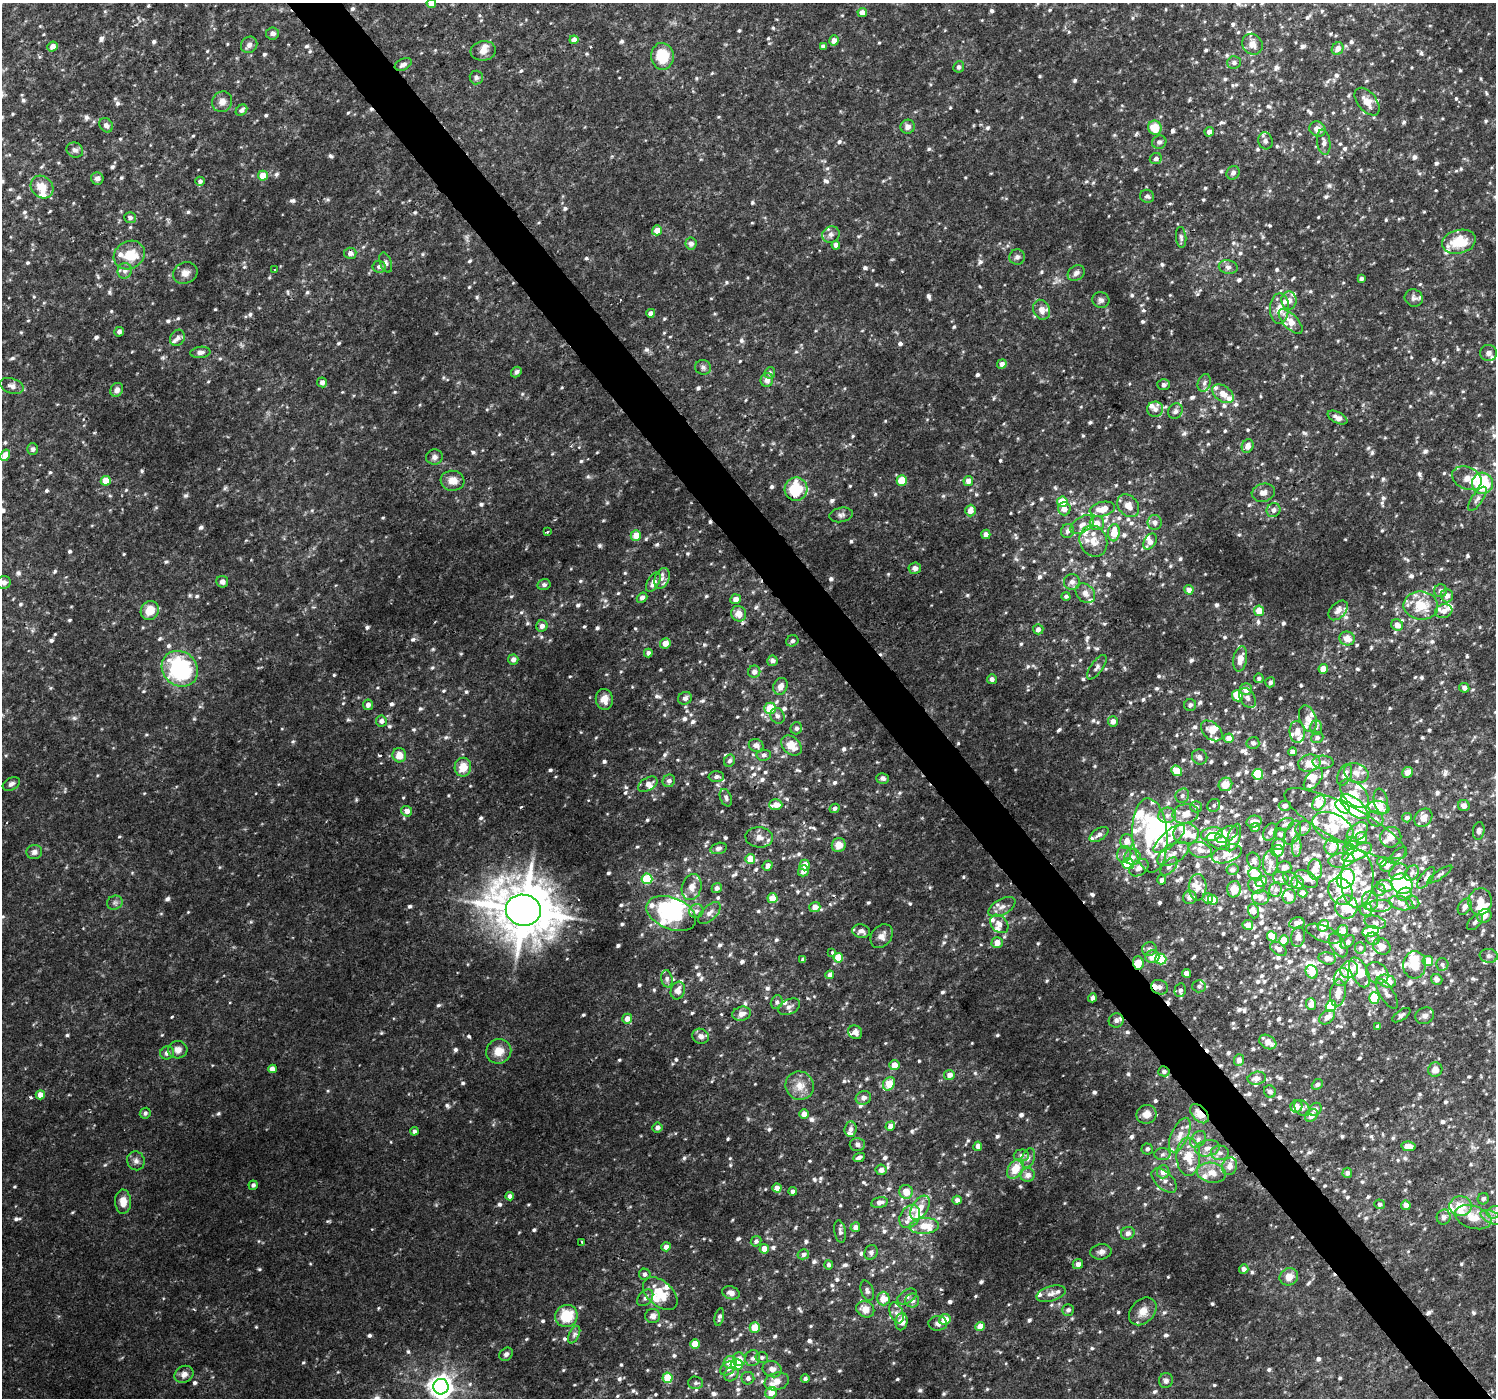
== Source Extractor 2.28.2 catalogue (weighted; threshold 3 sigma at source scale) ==
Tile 6 of 4 x 4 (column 2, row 2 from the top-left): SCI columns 1500-2993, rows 2995-4390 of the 5980 x 5922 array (HDU 1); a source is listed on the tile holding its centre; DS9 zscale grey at full resolution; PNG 1498 x 1400 px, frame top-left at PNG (2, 3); each listed source drawn as its Kron ellipse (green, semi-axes under 4 px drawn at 4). Shown black and unused: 4% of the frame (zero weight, under 2 of 3 exposures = <1% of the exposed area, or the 3 px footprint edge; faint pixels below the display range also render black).
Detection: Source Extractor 2.28.2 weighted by HDU 2 'WHT'; one run over the whole footprint, this tile lists its part. Background 0.0127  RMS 0.003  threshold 0.0137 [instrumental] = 3 sigma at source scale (4.5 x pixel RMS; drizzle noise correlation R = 1.50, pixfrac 1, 0.0396/0.0396 arcsec/px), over >= 5 px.
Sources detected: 1314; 11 inside a brighter object's white glare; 9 cosmic-ray / hot-pixel residue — neither listed nor drawn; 134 inside a brighter listed object's ellipse — not listed separately; of the other 1160, all 500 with FLUX_AUTO >= 0.856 (the completeness limit of this list) listed and drawn (660 fainter detections not listed), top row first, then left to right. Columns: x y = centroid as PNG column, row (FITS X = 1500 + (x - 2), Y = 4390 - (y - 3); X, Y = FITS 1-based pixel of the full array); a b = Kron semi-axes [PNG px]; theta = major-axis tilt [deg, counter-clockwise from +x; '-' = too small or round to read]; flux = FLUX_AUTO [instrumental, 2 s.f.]
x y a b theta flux
431 3 4 4 - 3
862 12 5 4 - 2.2
272 33 6 6 - 1.3
574 40 4 4 - 2.3
834 40 5 5 - 1.8
1252 44 11 9 -53 2.7
249 45 9 8 - 1.3
52 46 5 4 - 2
823 46 4 4 - 1.1
1338 49 6 5 - 2.3
483 51 13 9 7 2.2
662 56 13 11 -86 9.4
1234 62 7 6 - 0.94
403 64 9 5 25 1.2
959 67 6 5 - 0.89
476 77 7 6 - 0.9
222 102 10 9 - 2.3
1367 102 16 9 -50 3.2
241 110 6 5 - 1.2
106 125 8 6 -53 1.1
908 127 7 7 - 1.6
1155 128 7 7 - 5.6
1317 129 8 7 - 2.3
1209 132 5 4 - 1.9
1265 141 8 7 - 1.1
1159 142 7 6 - 1
1324 142 13 6 -82 1.6
75 150 8 7 - 1.1
1156 159 6 5 - 0.96
1233 173 7 6 - 1.1
263 176 5 5 - 5.2
97 178 6 6 - 1.1
200 181 4 4 - 0.95
42 187 12 10 -44 4.5
1147 196 7 6 - 0.92
130 218 6 5 - 1
657 230 5 5 - 3.2
831 234 9 8 - 1.5
1181 237 10 5 -84 0.95
1459 242 17 11 15 9.5
691 243 6 5 - 1.7
836 245 4 4 - 1.6
350 253 6 5 - 1.8
129 255 16 13 28 6.7
1017 257 8 7 - 0.99
386 263 10 5 -70 0.96
379 267 7 6 - 1.2
1228 267 9 6 -10 1.3
275 269 3 3 - 1.1
125 271 8 7 - 1.3
185 273 12 10 23 2.4
1076 273 9 7 37 1.3
1361 278 4 3 - 0.93
1414 298 9 8 - 1.2
1101 300 8 8 - 1.1
1289 300 9 7 -89 1.9
1279 308 15 9 87 3.7
1042 310 10 8 -65 2.6
651 313 4 4 - 1.5
1291 322 15 7 -46 4
119 332 5 4 - 0.95
177 338 8 7 - 1.2
200 352 10 5 7 1.4
1489 353 8 8 - 1.6
1002 364 5 4 - 1.8
703 367 8 7 - 0.9
516 372 6 5 - 1
770 373 6 5 - 1
767 380 7 6 - 1.7
322 382 5 5 - 1.4
1204 383 9 6 71 1.1
1164 384 6 5 - 0.97
12 386 12 7 -19 1.6
117 390 7 6 - 1.4
1223 394 12 7 -36 3
1155 409 8 7 - 1.5
1175 411 8 6 57 1.1
1337 417 11 5 -27 1.7
1248 446 7 5 65 2.2
33 449 6 5 - 0.95
5 455 6 4 60 4
434 457 8 7 - 1.3
1467 478 15 11 -24 2.8
902 480 5 5 - 8.1
106 481 5 5 - 5.4
452 481 12 10 -7 3.5
968 481 5 5 - 2.5
1482 483 10 10 - 17
796 489 11 11 - 12
1263 493 12 9 13 1.9
1477 499 14 5 55 1.4
1062 502 5 5 - 7.7
1128 506 13 9 -49 3
1064 509 6 6 - 2.4
1102 509 13 7 13 4.4
1273 510 7 6 - 1.4
970 511 6 5 - 2.5
841 515 12 7 9 1.2
1155 522 7 7 - 1.6
1097 523 7 7 - 2.9
1082 525 13 7 32 2.3
1068 531 7 6 - 1.3
547 532 3 3 - 0.92
1114 533 8 6 85 5.5
986 534 5 4 - 1.6
636 536 5 5 - 4.3
1093 541 16 13 -67 4.3
1150 542 9 5 58 2
915 568 6 5 - 1.6
662 578 11 7 69 1.6
4 582 7 6 - 1.3
222 582 6 5 - 1.2
653 582 11 5 61 2
1072 582 8 8 - 1.2
544 585 6 5 - 0.95
1189 590 5 4 - 1.7
1441 591 6 6 - 1.2
1085 593 11 8 -46 1.8
1066 596 4 4 - 0.91
1447 596 7 6 - 1.9
642 598 6 4 39 0.93
735 599 5 5 - 2.1
1421 606 17 14 -8 8
1338 610 11 7 47 1.8
150 611 10 8 56 5
1259 611 5 5 - 4.1
1444 611 9 7 19 2
739 614 8 7 - 3.2
1397 625 6 5 - 2.4
542 626 6 5 - 1.2
1038 629 5 5 - 1.4
1347 639 8 7 - 2.9
792 641 6 5 - 0.9
665 643 5 5 - 2.8
648 653 4 4 - 0.96
1240 659 12 6 80 3.3
513 660 5 5 - 1.6
772 661 5 5 - 1.3
1097 667 14 6 54 1.1
180 669 19 17 -41 36
1323 669 5 4 - 3.4
754 672 6 6 - 1.7
1259 678 4 4 - 0.88
992 679 5 5 - 1.3
1270 682 5 4 - 1.1
780 686 8 7 - 2.1
1464 688 5 5 - 1.3
1246 689 6 6 - 3
1238 696 5 5 - 7.4
685 698 7 6 - 1.1
1247 698 11 7 -57 1.4
604 699 10 8 -82 2.7
368 705 5 5 - 1.4
1190 705 6 6 - 1.1
770 708 5 5 - 8.6
777 716 8 7 - 1.2
1308 719 14 8 -72 2.1
381 721 5 5 - 1.4
1113 721 5 5 - 2.2
1316 727 7 6 - 0.88
796 728 6 5 - 1
1212 731 12 8 -42 2.9
1297 732 11 7 -83 2.6
1229 738 5 5 - 2.9
1317 738 6 5 - 0.96
1253 743 6 6 - 0.99
756 745 7 6 - 1.7
791 746 12 8 -44 4.8
1293 752 4 4 - 1.9
399 755 7 7 - 3.3
764 755 7 5 3 0.96
1200 757 8 7 - 1.3
730 761 6 5 - 0.86
1323 762 10 6 -1 1.2
1309 763 11 8 15 3.8
463 767 9 8 - 4.7
1177 771 6 5 - 7.6
1407 772 6 5 - 2.3
1356 773 12 9 -24 2.5
1258 774 5 5 - 17
1345 775 11 6 67 2.2
716 777 7 5 -1 1.1
883 778 6 5 - 1
1313 779 13 7 51 1.9
669 781 6 6 - 1.1
11 784 9 6 29 0.98
648 784 10 6 30 1.7
1225 784 7 6 - 4.6
1354 794 17 10 -44 4.3
1182 796 7 6 - 1
726 798 9 5 -69 0.89
1381 801 13 7 -78 1.6
1319 803 8 6 57 7.3
776 805 6 5 - 2.9
1214 805 7 6 - 0.86
1285 806 6 5 - 1.1
1464 806 6 5 - 1.8
1196 807 6 5 - 0.92
1343 807 8 5 -40 26
1354 807 16 8 -41 44
834 808 5 4 - 0.97
1379 808 10 6 -11 7
407 811 5 5 - 2
1186 814 13 9 12 3.2
1167 815 9 7 14 1.7
1407 818 5 4 - 1
1423 818 10 8 47 2.5
1376 819 8 7 - 1.1
1254 822 8 5 12 2.1
1285 824 9 5 23 0.9
1345 824 68 18 -28 18
1255 827 4 4 - 1.3
1303 828 8 6 34 1.3
1333 828 22 13 -27 7.5
1479 831 9 5 82 0.99
1270 832 9 6 59 1.3
1357 832 12 7 42 3.1
1293 833 13 7 67 1.5
1099 834 10 6 33 1.4
1186 834 13 10 3 5
1212 834 11 6 10 8
1226 834 12 7 28 1.9
1280 834 6 6 - 1
1150 835 37 17 -86 28
759 837 14 10 -4 2.4
1391 837 11 10 - 2.4
1234 838 14 6 70 4.3
1362 838 5 5 - 3.2
1169 839 20 7 41 4
1127 841 7 6 - 2.9
1218 841 12 7 -25 2
1352 843 6 6 - 1.1
839 845 7 6 - 3
1278 845 6 5 - 1.2
1297 846 10 5 89 0.97
1332 847 8 7 - 2.5
718 848 8 5 14 1.2
1349 849 6 5 - 1.2
1200 850 12 7 -17 2.2
1278 851 6 6 - 3
34 852 8 7 - 1.2
1357 853 16 7 26 11
1124 854 8 7 - 1.4
1173 854 17 9 31 3.5
1227 854 15 8 18 2.2
1398 855 11 5 42 0.89
1133 857 8 8 - 1.7
750 859 5 5 - 5.2
1341 860 13 7 8 1.7
1254 861 8 6 -66 1.2
1382 862 5 4 - 1.7
1270 863 12 7 89 2.3
1128 864 6 5 - 9.6
805 865 5 5 - 3.7
1387 865 7 6 - 1.6
767 866 5 4 - 1.3
1169 866 11 6 47 1.2
1284 867 7 6 - 0.99
1139 868 10 7 36 2.1
1315 869 10 7 -85 4.3
1233 870 6 5 - 1.2
803 871 6 5 - 2.3
1398 872 9 7 31 2
1412 873 8 6 53 1.1
1255 874 7 5 -36 9.6
1440 874 15 4 34 0.86
1281 878 8 6 -18 1
1426 878 13 5 54 1.2
647 879 5 5 - 15
1291 879 9 6 -53 0.86
1306 879 12 7 -32 1.6
1346 879 10 8 55 28
1357 879 28 16 88 7.7
1162 880 4 4 - 1.2
1261 881 6 5 - 2.4
1298 883 6 6 - 2.6
1402 884 11 9 -33 41
1256 886 8 7 - 1.7
1385 886 8 6 -10 2.9
692 887 13 9 74 2.9
1198 887 13 9 88 2.8
717 888 5 5 - 1.2
1234 889 8 7 - 3.1
1276 890 7 6 - 1
1379 890 6 6 - 1
1340 891 14 11 -61 4.1
1303 893 4 4 - 1.9
1405 894 8 6 23 1.4
1289 896 7 6 - 2.1
1190 897 7 6 - 1.7
1261 897 8 7 - 1.6
772 898 5 5 - 3.8
1208 898 5 5 - 1.3
1213 900 5 5 - 4.9
1370 901 9 8 - 2.1
1480 901 13 11 83 5.8
1413 902 7 6 - 0.98
115 903 8 7 - 0.94
1401 903 12 7 -15 1.7
1379 906 13 6 3 1.5
815 907 5 5 - 2.7
1002 907 15 7 30 1.9
1346 907 11 11 - 4.9
1465 907 9 6 59 1.5
523 910 18 15 -9 1700
1366 910 6 6 - 0.92
696 911 7 6 - 1.2
1253 911 7 5 -70 1.5
671 913 26 16 -22 28
709 913 14 7 44 1.8
1484 916 7 6 - 1.9
1375 922 11 6 -15 1.1
1475 922 10 5 46 0.93
1297 923 8 5 12 2.3
999 924 10 8 -47 2
1248 925 5 5 - 2.3
1323 926 6 5 - 4.7
1343 930 5 5 - 2.7
861 931 9 6 -9 1.3
1370 931 8 5 12 7.7
1323 934 18 8 -21 1.7
882 936 13 10 52 2.2
1272 936 5 5 - 6.6
1298 937 10 7 80 1.4
1373 939 7 6 - 0.95
1284 940 5 5 - 6.2
1347 942 8 5 43 1.1
997 943 5 5 - 3
1338 945 13 7 -58 2.8
1382 946 9 7 -33 2.7
1360 948 6 5 - 0.97
1149 949 7 7 - 1.2
1278 949 9 5 -35 1.6
831 952 3 3 - 2
1489 956 9 7 -7 0.97
1152 957 7 6 - 2.9
838 958 5 5 - 8.2
1327 958 8 6 -12 2.1
803 959 4 4 - 0.86
1161 959 5 5 - 12
1428 961 5 5 - 6.4
1138 963 7 5 -87 4.6
1442 964 6 6 - 0.96
1415 965 14 11 86 4.8
1349 970 9 8 - 4.9
1312 972 7 6 - 5.3
1360 972 16 8 -63 8.3
1186 973 4 4 - 2.2
1377 973 12 10 -39 2
830 975 4 4 - 1.5
1341 977 9 7 63 1.7
667 979 8 5 -81 0.97
1437 979 6 5 - 1.6
1387 981 9 6 -14 5.8
1199 986 6 6 - 0.86
1160 987 9 7 -21 1.7
1180 990 7 5 77 0.92
678 991 9 7 71 1.9
1338 993 14 7 82 3.3
1387 994 17 7 -57 1.6
1092 998 4 3 - 1
1374 998 6 5 - 13
777 1002 7 6 - 0.89
1311 1004 6 5 - 2.7
1331 1006 6 5 - 17
789 1007 11 7 26 1.4
742 1014 9 7 14 1.7
1401 1015 10 5 34 0.87
1425 1016 9 8 - 1.4
1327 1017 9 6 39 2.1
627 1019 5 5 - 2.4
1116 1020 7 7 - 1.4
1378 1027 4 4 - 1.2
855 1032 7 6 - 1.8
701 1036 8 7 - 1.6
1268 1042 9 6 -32 3.1
178 1050 10 9 - 2
499 1051 13 12 - 3.8
167 1053 7 6 - 1.3
1239 1060 6 5 - 1.9
895 1065 5 5 - 3.4
272 1069 4 4 - 2.4
1435 1070 7 7 - 2.2
1164 1071 5 5 - 0.87
949 1075 5 5 - 2.2
1257 1078 9 6 11 2.2
889 1084 7 5 56 5.9
1317 1084 6 4 40 1
800 1086 14 14 - 4
1270 1091 6 5 - 1.1
40 1095 5 4 - 3.2
863 1098 8 6 17 1.4
1296 1106 6 5 - 2.2
1302 1108 9 6 -47 1.2
1315 1109 7 5 51 1.2
145 1113 5 5 - 0.9
804 1114 5 5 - 2.3
1146 1114 10 9 - 2.5
1199 1114 11 7 -47 3.4
1311 1115 7 5 46 2.5
890 1126 5 4 - 2.4
657 1127 5 5 - 1.3
850 1129 7 6 - 1.1
414 1131 4 4 - 0.93
1180 1135 18 8 66 3.5
1198 1139 9 7 48 1.4
857 1145 7 6 - 1.1
978 1146 4 4 - 1.6
1408 1146 7 4 -11 3.7
1207 1148 12 8 11 2.2
1147 1149 5 5 - 0.96
1220 1153 9 7 3 1.4
1162 1154 8 6 3 0.99
1021 1155 7 6 - 1.3
859 1157 6 4 25 0.93
1188 1157 19 12 -89 6.9
1028 1158 10 6 70 1.2
136 1161 9 8 - 1.4
1229 1166 9 7 70 1.9
1015 1169 11 7 57 6.3
881 1170 5 5 - 2.1
1163 1172 6 6 - 2.8
1211 1173 14 10 -10 3.4
1347 1173 5 5 - 1.2
1028 1175 7 6 - 1.6
1164 1180 15 8 -43 2.4
253 1185 5 4 - 1
777 1188 4 4 - 2.6
793 1191 4 4 - 1.2
906 1192 7 6 - 4
510 1196 4 4 - 1.2
1483 1199 6 5 - 0.86
957 1200 4 4 - 1.4
123 1202 12 8 -88 3.1
879 1202 8 5 13 1.6
1380 1204 5 5 - 0.86
1406 1205 5 4 - 2.1
1461 1206 11 10 - 5.4
920 1208 13 8 57 3.6
1494 1212 8 6 22 0.91
910 1217 12 9 56 3.3
1444 1217 7 7 - 1.4
1473 1217 19 11 -18 5.5
1492 1217 12 6 -24 1.3
924 1226 15 8 5 4.9
855 1227 5 4 - 2
840 1232 11 5 -80 1.1
1128 1233 7 6 - 1.3
756 1241 5 5 - 0.99
582 1242 3 3 - 1.1
666 1247 5 4 - 2
764 1249 5 4 - 3.8
871 1252 8 6 65 0.95
1101 1252 11 7 7 1.3
803 1254 6 5 - 1.1
1078 1264 5 5 - 1.3
828 1265 4 4 - 0.93
1244 1269 4 4 - 1.4
645 1274 6 5 - 1
1289 1277 9 8 - 2.8
867 1291 10 6 -72 1
731 1293 9 6 -17 1.7
660 1294 20 12 -41 7.4
1051 1294 15 7 16 1.7
907 1296 10 6 33 1.3
645 1298 9 6 48 1.2
883 1298 7 6 - 4.9
912 1301 7 7 - 1.7
865 1309 9 8 - 3.5
1068 1310 6 5 - 0.94
1143 1311 16 11 46 3.4
896 1313 11 6 -68 1.5
566 1316 11 11 - 10
653 1316 7 7 - 1.5
719 1317 9 4 78 1.1
945 1319 6 5 - 4.9
901 1322 9 6 80 3.9
938 1323 9 7 1 1.4
755 1327 5 5 - 5.5
980 1327 5 4 - 4.4
574 1335 9 5 64 0.92
695 1344 5 4 - 5.2
506 1354 7 6 - 0.97
762 1357 6 5 - 0.89
752 1358 8 7 - 1.3
739 1359 7 6 - 2.8
730 1362 6 6 - 3.4
737 1365 6 5 - 8.6
728 1368 8 6 36 1.4
772 1369 10 8 -20 2
184 1374 10 8 32 1.7
731 1374 8 6 45 1.3
667 1378 5 5 - 8.9
748 1378 6 6 - 1.1
805 1379 4 4 - 0.94
1166 1380 7 6 - 1.1
777 1381 12 8 16 3.6
696 1383 7 6 - 0.89
441 1387 8 7 - 280
771 1393 6 5 - 2.9
Overlapping masked pixels (flux is a lower limit): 4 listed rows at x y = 671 913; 1138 963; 1164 1071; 1199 1114
Isophote crosses this tile's border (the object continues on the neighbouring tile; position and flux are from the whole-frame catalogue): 5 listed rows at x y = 431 3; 12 386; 4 582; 1494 1212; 441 1387